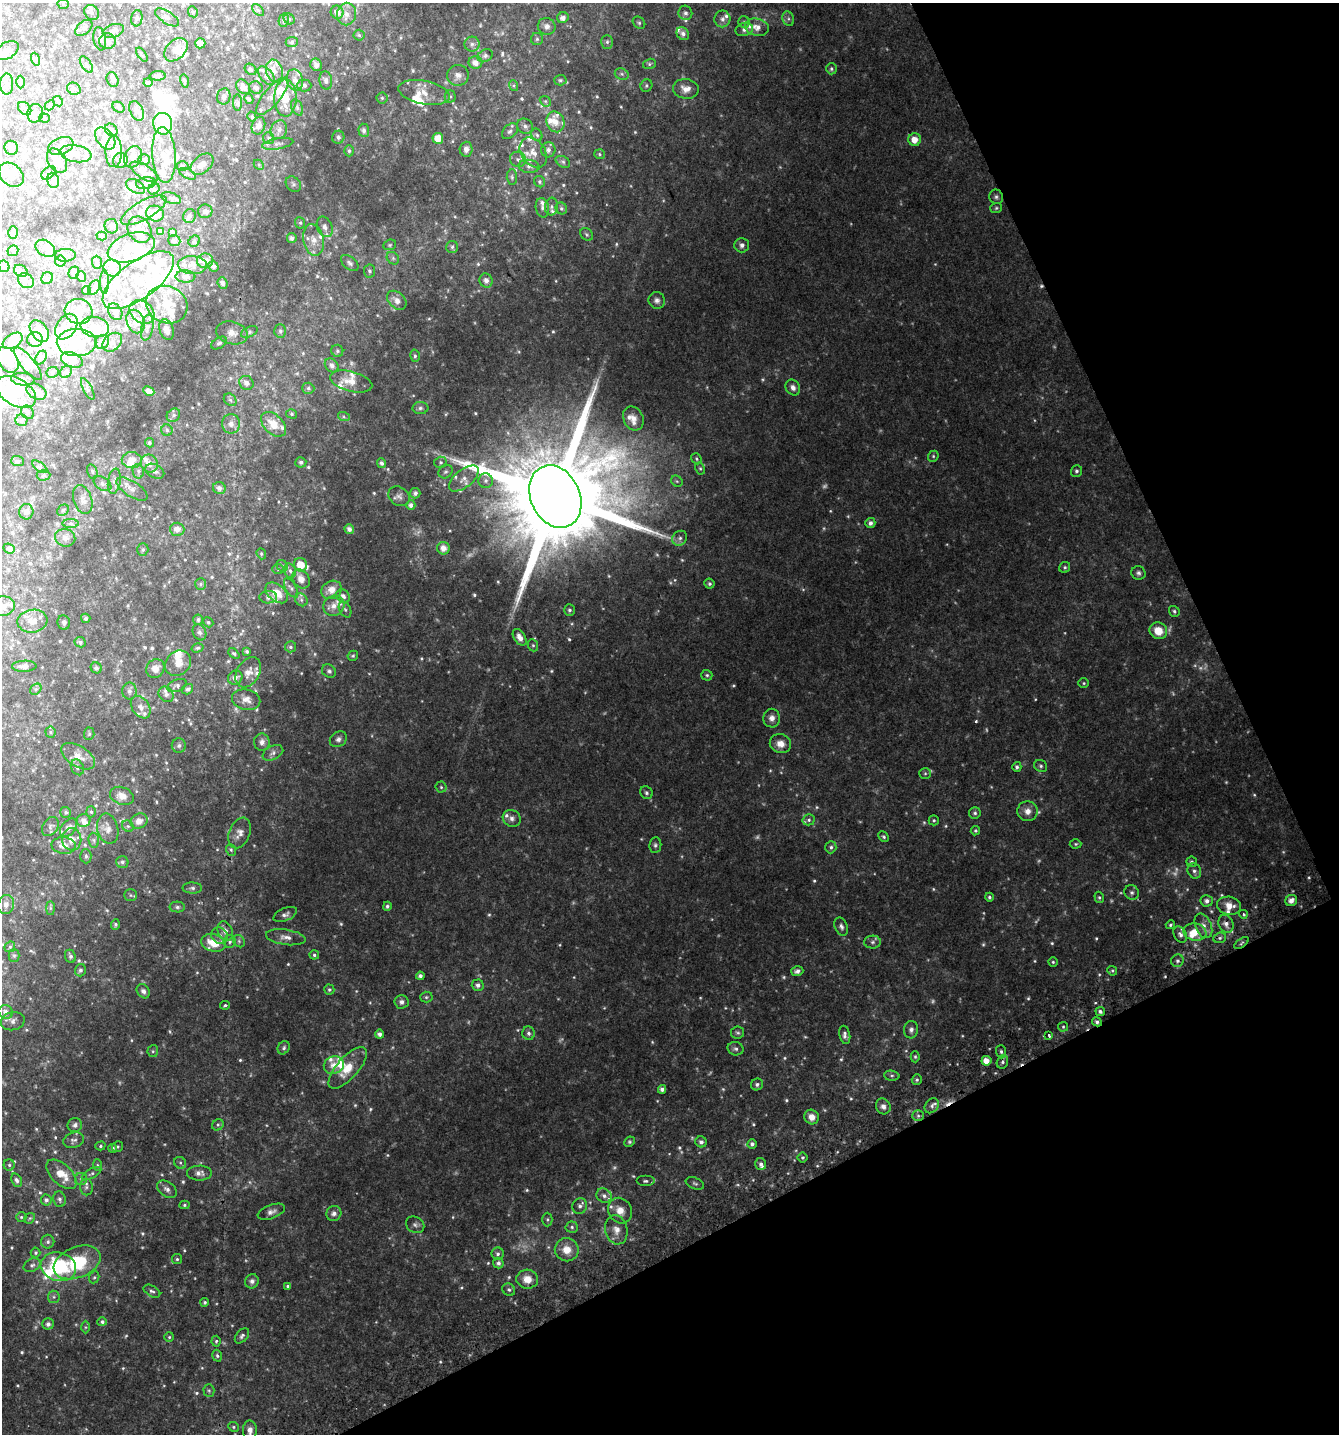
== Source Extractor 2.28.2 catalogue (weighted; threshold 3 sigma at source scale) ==
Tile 12 of 4 x 4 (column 4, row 3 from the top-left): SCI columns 4187-5523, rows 1470-2901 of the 5641 x 5808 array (HDU 1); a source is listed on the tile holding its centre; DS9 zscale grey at full resolution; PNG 1341 x 1436 px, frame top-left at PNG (2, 3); each listed source drawn as its Kron ellipse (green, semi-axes under 4 px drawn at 4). Shown black and unused: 24% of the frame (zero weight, under 2 of 3 exposures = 2% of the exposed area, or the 3 px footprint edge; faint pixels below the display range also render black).
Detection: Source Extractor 2.28.2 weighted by HDU 2 'WHT'; one run over the whole footprint, this tile lists its part. Background 0.0737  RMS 0.012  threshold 0.0526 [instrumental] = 3 sigma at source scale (4.5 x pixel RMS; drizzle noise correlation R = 1.50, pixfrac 1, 0.0396/0.0396 arcsec/px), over >= 5 px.
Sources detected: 851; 41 too faint to see at this stretch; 29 inside a brighter object's white glare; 2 cosmic-ray / hot-pixel residue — neither listed nor drawn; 98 inside a brighter listed object's ellipse — not listed separately; of the other 681, all 500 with FLUX_AUTO >= 1.58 (the completeness limit of this list) listed and drawn (181 fainter detections not listed), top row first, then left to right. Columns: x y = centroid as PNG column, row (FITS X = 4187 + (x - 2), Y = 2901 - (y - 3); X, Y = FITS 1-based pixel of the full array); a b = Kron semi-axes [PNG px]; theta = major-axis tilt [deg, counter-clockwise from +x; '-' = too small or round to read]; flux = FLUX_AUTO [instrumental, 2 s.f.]
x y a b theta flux
63 4 5 5 - 1.6
258 10 7 4 -44 1.7
91 12 8 6 -46 3.2
193 12 5 4 - 1.8
337 12 7 6 - 7.7
685 13 7 6 - 3.6
347 14 11 9 80 8.4
167 17 14 6 -33 4.1
137 18 8 5 84 2.4
563 18 6 5 - 5
289 19 6 5 - 1.8
722 19 8 8 - 4.2
788 19 7 5 -71 2.7
284 20 7 5 78 2.1
744 22 6 5 - 2
639 23 7 5 -42 1.9
547 26 9 8 - 5.6
757 27 12 8 -11 9.6
84 28 10 6 42 3.2
744 29 9 6 17 4.4
113 31 11 6 18 4.8
683 34 7 6 - 4.4
359 35 5 5 - 1.8
100 39 12 6 -79 3.1
537 39 6 6 - 2
107 41 8 7 - 4.2
292 42 6 5 - 1.8
607 42 7 5 89 2.3
200 43 5 5 - 4.7
472 44 7 7 - 3.8
7 50 12 8 32 6.7
176 50 13 9 45 11
142 55 8 3 -53 1.6
485 56 8 6 29 3.2
35 59 6 4 -71 1.9
475 62 7 6 - 7.7
649 64 6 5 - 1.9
86 65 9 5 -57 2.5
316 65 6 5 - 3.5
251 69 6 5 - 2.2
831 69 5 5 - 2.3
275 71 12 8 -74 7
622 74 7 5 -23 2.3
458 75 11 10 - 6.7
158 76 8 4 3 3.6
266 76 11 6 -52 4.3
112 80 8 5 -69 2.4
295 80 11 8 -75 5.6
326 80 9 6 -82 4
560 80 6 5 - 1.8
184 81 6 4 -76 2
20 82 6 4 89 1.7
148 82 4 4 - 2.4
7 84 10 6 90 4.5
304 85 7 6 - 2.5
514 86 5 4 - 1.7
646 86 6 5 - 2
243 87 8 6 -50 5.3
256 88 7 6 - 2.9
74 89 7 6 - 2.5
686 89 13 10 -8 10
424 92 26 12 -10 16
224 96 8 6 79 2.5
272 96 23 8 50 9.4
450 96 6 5 - 2
285 98 18 11 89 21
382 98 5 5 - 1.8
249 99 5 4 - 2
58 101 5 4 - 1.9
545 101 6 4 -42 1.7
238 103 8 4 90 2.1
50 105 6 4 47 1.6
118 107 6 5 - 1.6
297 107 8 5 -64 2.6
25 108 8 5 -43 2.8
137 111 10 6 -64 4.6
35 113 9 8 - 7.3
252 117 5 4 - 1.7
44 118 5 4 - 1.8
555 122 11 8 -66 10
163 124 11 9 -77 62
258 126 9 6 69 5.2
525 126 8 7 - 3.7
111 130 7 5 -45 2.3
279 130 9 8 - 5.3
364 130 6 5 - 3.4
510 131 9 6 43 3.4
537 135 6 5 - 2.2
338 137 6 6 - 3.3
105 138 12 8 -51 8.5
269 138 6 5 - 2.3
438 138 5 5 - 13
915 139 6 6 - 12
278 144 16 5 10 4
61 146 13 8 20 6.7
11 148 7 6 - 4.6
466 149 7 6 - 5.4
548 150 7 7 - 4
114 151 15 8 90 11
349 151 5 4 - 1.9
533 153 16 12 -53 13
76 154 16 8 -10 8.3
599 154 5 5 - 1.6
164 155 28 11 -86 21
133 157 11 8 66 6.4
518 159 8 7 - 4.2
120 160 8 7 - 4.2
144 160 5 5 - 1.7
57 161 13 9 -59 10
563 162 8 5 -30 2.3
202 164 13 8 42 6.2
259 165 6 4 -47 1.6
182 166 6 4 -1 2.2
529 166 10 6 -5 4.4
144 172 16 7 -32 6.5
49 173 8 5 41 2.5
188 174 8 4 -26 2.1
11 175 14 10 -41 10
512 177 7 5 -89 2.2
53 180 7 6 - 3
540 182 6 5 - 2
146 183 10 6 9 2.8
293 184 8 6 -47 3
136 186 10 6 -31 3.7
154 189 6 5 - 2
996 197 7 6 - 2.7
171 198 10 5 -17 2.6
551 207 9 6 85 3.3
542 208 10 6 -79 3.7
561 208 6 5 - 2.1
996 208 6 5 - 1.7
144 210 25 9 29 7.8
205 211 7 7 - 3.1
155 213 9 7 -19 16
190 216 7 6 - 2.7
300 223 6 5 - 1.7
111 226 7 6 - 2.8
325 227 10 7 -68 5.3
139 230 14 11 -60 9.8
161 231 4 4 - 3
13 232 6 5 - 1.8
172 232 4 3 - 2.2
587 234 7 5 -45 2.1
102 236 5 4 - 1.6
292 238 5 4 - 3.5
314 240 16 10 -79 11
174 241 6 5 - 2.3
194 241 6 5 - 1.6
390 245 6 5 - 1.6
742 245 7 7 - 4.1
131 247 24 13 19 25
452 247 6 6 - 2.1
45 248 10 7 -34 5.3
13 251 6 5 - 1.7
65 255 10 6 1 2.8
393 258 7 5 -46 2.3
60 261 5 5 - 1.7
205 261 8 7 - 7
97 262 6 5 - 2.2
350 263 10 6 -40 3.3
192 265 14 9 -4 7.9
4 266 6 5 - 2.3
213 266 5 5 - 3.5
112 268 9 8 - 6.6
21 271 7 5 -31 2.5
369 271 6 5 - 2.4
74 273 6 5 - 4.1
81 276 6 4 -68 2.3
185 277 10 6 -3 3.5
47 278 6 5 - 2.1
138 280 42 18 36 59
26 281 8 7 - 3.4
486 281 7 6 - 5.5
104 282 12 4 90 2.8
223 283 6 5 - 3.4
94 288 8 5 63 2.9
86 291 4 4 - 2.3
397 300 11 7 -44 8
657 300 8 8 - 4.2
167 305 21 18 -26 27
79 311 14 12 -17 12
115 312 9 6 -60 7
142 312 14 10 -40 14
136 322 12 8 -69 7.9
66 327 14 9 55 8.1
95 327 14 10 -9 15
147 328 13 6 79 4.7
166 330 11 7 -72 7.3
39 331 12 8 -54 5.2
280 331 6 6 - 2.4
249 332 9 5 25 2.5
232 333 16 11 -15 9.6
35 340 7 7 - 19
13 341 11 6 32 12
76 342 20 13 1 28
102 342 7 6 - 7.9
112 342 11 8 42 4.8
219 343 8 5 30 2.5
337 351 6 6 - 2.1
415 356 6 5 - 2.3
41 358 7 5 62 2.2
8 360 14 9 -59 15
72 360 11 7 -21 23
28 364 20 6 -51 8.3
332 365 8 6 -44 4
53 372 6 5 - 1.7
66 372 6 5 - 2
23 379 12 6 -5 4.1
351 382 22 10 -15 15
246 383 7 6 - 5.6
793 387 8 7 - 4.8
308 388 6 5 - 2.3
88 389 12 4 -63 2.7
149 391 6 4 -26 6.1
16 392 22 13 -31 54
36 392 10 7 -28 7.1
230 400 7 5 -43 2.4
420 408 8 6 1 3.1
28 412 7 5 -56 2.3
292 414 5 4 - 1.7
173 415 7 6 - 2.8
344 417 6 4 -19 1.8
633 418 12 10 -64 8.8
21 420 6 6 - 2.3
231 424 10 9 - 6.4
273 424 15 9 -43 17
167 430 6 5 - 2.5
149 443 5 4 - 2.5
933 456 6 5 - 1.6
696 459 6 5 - 1.7
132 460 10 8 -3 9.6
17 461 6 5 - 1.9
301 462 5 5 - 2.7
440 462 6 5 - 1.8
381 463 5 4 - 3.3
149 464 9 8 - 7.4
40 467 9 4 -36 2.2
700 468 6 4 -62 1.6
92 471 7 5 -74 2.1
138 471 7 5 -79 2.8
155 471 10 6 -27 3.9
1076 471 6 5 - 2.3
445 472 7 6 - 2.5
43 475 7 5 2 1.8
464 478 17 8 39 9.5
114 481 13 6 80 4.8
486 481 7 7 - 3.6
677 481 6 5 - 1.7
102 484 10 6 -34 3.8
219 488 6 6 - 4.2
132 489 18 7 -33 7.4
415 493 5 5 - 3.3
399 496 11 9 -36 4.8
555 496 32 24 -65 36000
83 500 15 9 -71 7.8
411 505 5 4 - 4.3
63 510 6 5 - 1.9
26 512 8 7 - 3.4
870 523 5 5 - 3.7
70 524 8 4 -1 2.8
177 529 7 7 - 7.3
349 529 5 4 - 4.4
65 538 10 8 -15 5.7
680 538 8 7 - 4.1
9 548 6 4 -24 2.4
443 548 6 6 - 8.8
143 550 6 5 - 2.2
261 554 6 4 -70 1.6
300 565 7 6 - 18
282 566 6 5 - 2
1065 567 6 5 - 1.8
278 569 6 5 - 1.9
290 571 7 5 -72 2.9
1138 573 7 7 - 3.2
301 579 10 8 -55 7.8
201 584 6 5 - 2.1
709 584 5 5 - 2.2
291 588 11 5 -58 2.9
331 590 11 8 27 10
277 593 13 8 -39 15
343 596 7 6 - 3.8
268 597 9 6 3 4.1
301 600 7 5 -47 2.5
3 606 11 10 - 7.3
334 606 11 10 - 9.4
345 609 8 5 -61 3
569 610 6 5 - 2.2
1174 611 6 5 - 2
86 618 5 4 - 2.5
198 620 5 5 - 2.6
32 621 15 11 8 13
64 622 7 6 - 2.6
208 622 5 4 - 1.8
1158 631 9 8 - 18
200 632 8 6 -65 3.2
520 637 9 5 -56 8.1
80 642 6 5 - 2.7
533 645 6 5 - 1.8
290 647 5 5 - 2.2
197 648 6 4 16 1.7
247 651 4 4 - 2.4
234 653 6 4 -43 1.9
353 656 5 5 - 1.7
178 663 14 11 43 12
24 666 12 5 1 4.8
96 668 6 5 - 3.4
155 669 10 9 - 8.2
329 671 7 6 - 2.8
248 672 16 11 58 11
707 675 5 5 - 1.9
235 678 7 6 - 5.6
1084 683 5 4 - 1.6
177 686 10 6 21 3.2
36 689 6 5 - 2.1
188 689 6 5 - 2.9
129 691 8 7 - 3.8
166 694 8 7 - 3.5
246 700 14 10 -13 8.6
141 707 12 8 -55 6.5
772 718 9 8 - 6.5
50 732 5 5 - 1.9
89 734 6 5 - 1.8
338 739 9 7 33 4.3
262 742 8 8 - 5.8
780 744 11 9 -18 9.9
179 746 7 7 - 3
273 753 11 6 26 4.2
78 756 19 10 -32 12
1041 766 7 5 -31 2.5
77 767 8 6 -62 3.3
1017 767 5 4 - 2.7
925 773 6 5 - 1.8
441 787 5 5 - 1.8
646 793 6 6 - 2.4
122 796 12 8 -20 8.8
1027 811 10 10 - 8.4
66 812 5 5 - 2.5
91 812 5 5 - 2
975 813 6 6 - 2.4
512 818 9 8 - 4.9
84 820 7 6 - 6
809 820 6 5 - 2.8
934 820 5 5 - 1.7
139 821 9 7 25 9
128 826 6 5 - 2.1
50 827 10 7 58 3.7
68 828 10 7 49 5.9
108 829 15 10 -77 8.3
975 831 5 4 - 1.8
239 833 16 10 67 8.1
884 837 6 4 -45 2
72 839 11 9 -83 11
94 840 7 5 -82 2.2
1076 844 6 4 2 1.6
64 845 12 8 -6 8.5
655 845 8 6 83 2.6
831 847 6 5 - 2.8
231 850 6 5 - 2
86 856 7 5 -87 2.9
122 862 6 6 - 2.6
1192 862 5 5 - 2.3
1194 871 8 6 -62 3.6
192 888 10 5 -1 3.2
1132 892 7 7 - 3
130 895 6 6 - 2.1
989 897 4 4 - 2.1
1099 897 6 4 -74 1.9
1291 900 6 5 - 6.3
1207 901 6 6 - 4.4
6 904 9 8 - 5.4
387 906 4 4 - 2.4
1229 906 12 9 -13 13
177 907 8 5 -1 2.8
50 908 7 4 -90 2
285 914 12 6 23 4
1243 914 4 3 - 4.5
1226 924 9 7 -64 6.4
115 925 5 4 - 2.2
1170 925 5 4 - 1.7
1203 926 13 8 -67 8.4
841 927 9 6 -66 3.8
225 931 10 7 -66 6.3
1195 932 11 8 -11 15
1180 935 9 6 -59 4.1
220 936 9 8 - 5.3
286 937 20 7 -8 8.5
1220 938 6 5 - 2.6
230 941 6 6 - 3.1
239 941 7 5 -48 2.1
873 942 8 6 1 3.4
213 943 12 8 -15 23
1241 943 8 3 35 1.8
10 947 6 5 - 1.8
14 955 6 5 - 1.8
314 955 5 4 - 2.1
70 956 7 5 -67 3.1
1177 961 6 6 - 3.3
1053 962 5 4 - 1.7
80 970 6 5 - 3.1
797 971 6 5 - 3.8
1112 971 5 4 - 1.7
420 976 4 4 - 3.4
478 985 6 5 - 4.5
329 990 5 5 - 2
143 991 7 6 - 4.1
426 997 6 5 - 1.9
402 1002 7 6 - 3.8
225 1005 5 3 - 1.7
1100 1011 5 4 - 2.8
6 1012 7 6 - 5.3
13 1021 12 9 14 5.3
1097 1022 5 4 - 3
1063 1027 5 4 - 1.7
911 1030 9 7 88 4.7
528 1033 7 6 - 3.3
738 1033 6 6 - 2.2
379 1034 4 4 - 4.6
845 1035 9 5 -79 4.1
1049 1035 4 3 - 1.7
284 1048 7 5 56 2.4
736 1049 8 6 -14 3.5
153 1051 6 5 - 1.9
1001 1052 6 5 - 2.7
915 1057 5 4 - 1.7
986 1061 5 5 - 9.8
1002 1062 7 5 72 2.8
334 1065 10 8 20 11
348 1068 26 10 48 24
892 1076 8 5 -5 2.1
917 1080 5 5 - 2.1
757 1084 6 6 - 2.5
662 1089 4 4 - 4.4
883 1106 8 7 - 4.8
932 1106 8 6 53 3.5
918 1116 6 5 - 2.4
812 1117 7 7 - 8.9
75 1125 7 7 - 4
218 1125 6 5 - 2.1
74 1140 10 7 14 3.6
629 1142 5 5 - 1.9
701 1142 6 5 - 3.3
752 1144 4 4 - 3.2
100 1146 5 4 - 1.6
118 1147 5 5 - 1.7
112 1148 4 4 - 2.4
803 1157 5 5 - 1.9
180 1163 6 5 - 2.1
761 1164 6 5 - 3.8
9 1165 5 5 - 1.9
97 1165 6 4 -88 1.7
199 1173 12 7 0 6.4
62 1174 19 10 -44 18
91 1174 11 4 28 2.6
81 1179 6 6 - 2.4
17 1180 7 5 -68 3.5
646 1181 9 5 0 2.9
695 1183 10 5 -21 2.5
86 1187 8 6 -89 2.9
167 1189 11 7 -34 4.8
604 1196 8 6 -34 4.3
59 1199 8 6 -76 3.1
46 1200 5 5 - 3.3
184 1205 5 4 - 1.6
580 1206 8 7 - 4.1
620 1211 13 11 -58 12
271 1212 14 7 20 5.6
334 1213 8 7 - 4.7
21 1217 5 5 - 1.6
30 1218 6 4 42 1.6
547 1220 7 5 90 2
415 1225 9 8 - 3.8
572 1227 6 5 - 2.4
616 1230 15 11 -76 10
48 1242 7 6 - 2.8
567 1250 12 11 - 15
36 1253 5 5 - 1.9
498 1254 6 6 - 2.8
177 1259 5 5 - 1.8
77 1262 24 15 22 68
498 1263 5 5 - 3.4
32 1265 9 6 27 3.4
58 1267 18 14 -15 83
94 1277 6 5 - 1.7
527 1279 11 9 -5 12
252 1281 7 6 - 4.1
288 1286 3 3 - 1.9
509 1290 7 6 - 2.4
152 1291 9 5 -30 2.8
54 1297 6 6 - 2.4
205 1302 4 4 - 1.9
102 1322 5 4 - 2.9
48 1324 5 5 - 4.6
85 1327 6 4 -90 1.7
242 1336 9 5 49 3.1
169 1337 5 5 - 1.6
216 1341 5 4 - 1.7
217 1356 6 4 -72 2.2
209 1391 6 5 - 2.1
233 1427 5 4 - 1.7
250 1430 9 7 90 6.4
Overlapping masked pixels (flux is a lower limit): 3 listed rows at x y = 555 496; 1097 1022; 1002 1062
Isophote crosses this tile's border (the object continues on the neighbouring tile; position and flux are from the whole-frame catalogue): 2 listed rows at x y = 16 392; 3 606
Unlisted compact peaks at least as high as the median listed source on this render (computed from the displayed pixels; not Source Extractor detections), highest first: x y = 1095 1003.